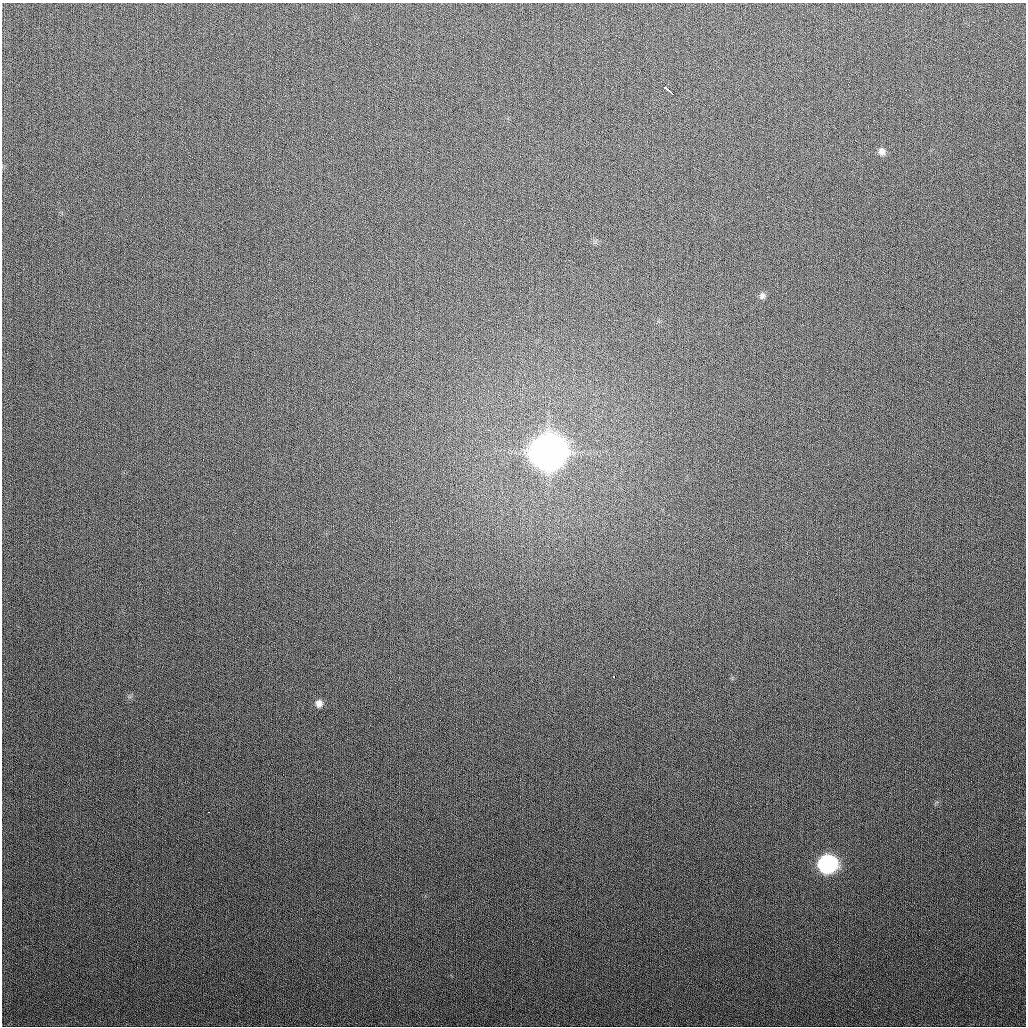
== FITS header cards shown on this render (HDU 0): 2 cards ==
NAXIS1  =                 1024
NAXIS2  =                 1024

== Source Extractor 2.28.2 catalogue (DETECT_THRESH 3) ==
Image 1024 x 1024 px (HDU 0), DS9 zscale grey, 1 PNG px = 1 image px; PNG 1028 x 1028 px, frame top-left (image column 1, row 1024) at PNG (2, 3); no overlay
Background 301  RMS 12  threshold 35.2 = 3 sigma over >= 5 px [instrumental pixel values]
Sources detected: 9; all 9 listed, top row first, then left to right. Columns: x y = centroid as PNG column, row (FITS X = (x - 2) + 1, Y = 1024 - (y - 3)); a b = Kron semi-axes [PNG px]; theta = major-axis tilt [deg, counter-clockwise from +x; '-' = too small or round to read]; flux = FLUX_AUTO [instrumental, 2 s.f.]
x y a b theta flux
667 89 8 3 -42 6.3e+03
672 93 3 2 - 2.6e+03
881 152 10 8 -78 4.2e+03
762 296 9 7 73 2.8e+03
548 452 13 12 - 2.8e+06
613 676 3 3 - 7.3e+03
319 703 9 8 - 4.4e+03
208 812 2 2 - 1.4e+03
827 864 11 10 - 1.9e+05